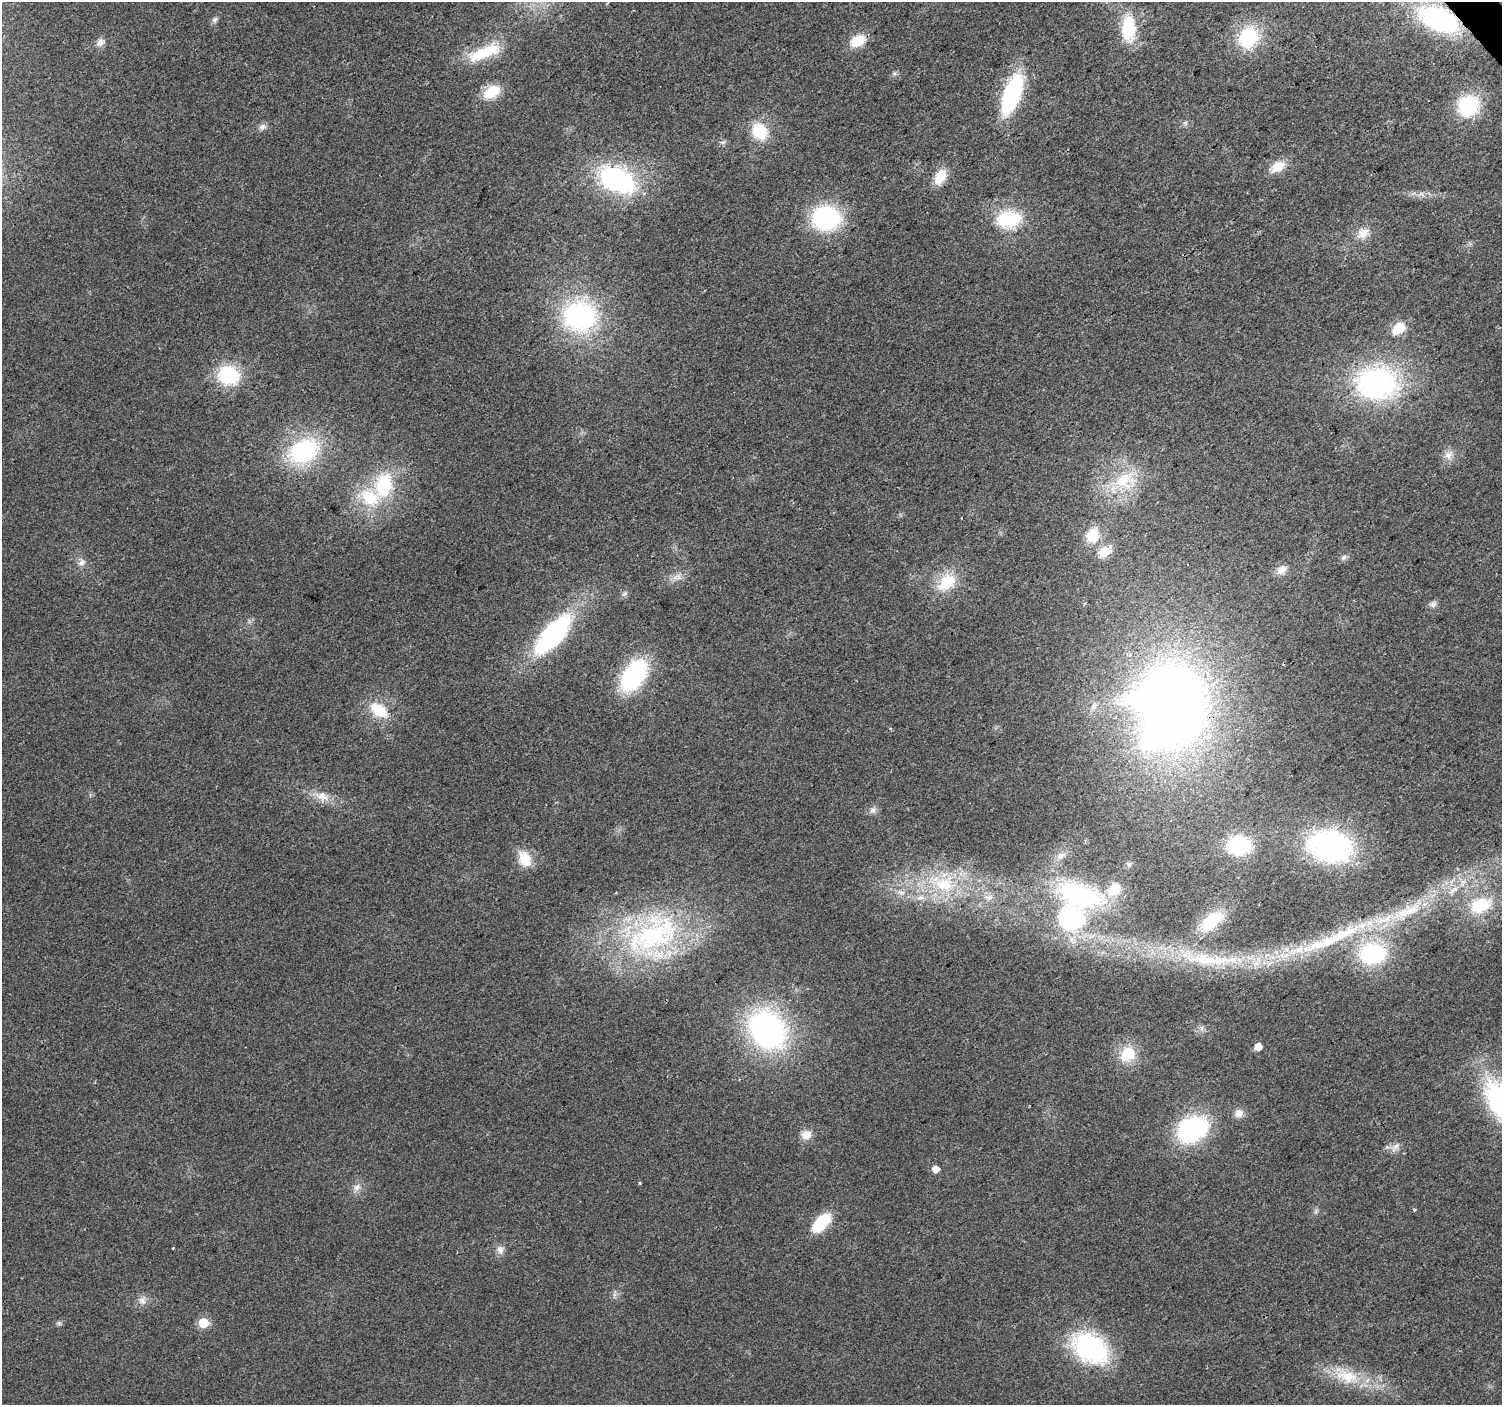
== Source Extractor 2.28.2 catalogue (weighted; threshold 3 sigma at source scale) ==
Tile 10 of 4 x 4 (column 2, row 3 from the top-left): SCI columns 1505-3004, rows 1609-3011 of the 6004 x 5959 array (HDU 1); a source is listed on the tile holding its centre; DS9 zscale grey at full resolution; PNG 1504 x 1407 px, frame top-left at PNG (2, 2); no overlay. Shown black and unused: <1% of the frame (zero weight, under 2 of 3 exposures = <1% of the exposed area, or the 3 px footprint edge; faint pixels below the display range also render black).
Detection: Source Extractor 2.28.2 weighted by HDU 2 'WHT'; one run over the whole footprint, this tile lists its part. Background 0.023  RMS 0.0061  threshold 0.0276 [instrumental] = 3 sigma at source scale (4.5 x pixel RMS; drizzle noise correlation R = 1.50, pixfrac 1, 0.0396/0.0396 arcsec/px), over >= 5 px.
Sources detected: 93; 1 too faint to see at this stretch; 3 inside a brighter object's white glare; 1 long thin detection or spike segment (spike, bleed or trail) — not listed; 5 inside a brighter listed object's ellipse — not listed separately; the other 83 listed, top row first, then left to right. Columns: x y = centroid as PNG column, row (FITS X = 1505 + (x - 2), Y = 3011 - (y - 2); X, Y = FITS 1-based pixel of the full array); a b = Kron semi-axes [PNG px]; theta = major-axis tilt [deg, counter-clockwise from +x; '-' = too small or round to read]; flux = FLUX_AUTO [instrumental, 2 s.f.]
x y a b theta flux
1439 19 36 19 -23 100
214 20 9 7 57 1.9
1129 28 23 12 -87 36
1248 37 24 19 58 39
858 41 16 11 26 16
100 42 13 9 52 3.9
484 52 45 14 21 28
894 73 7 4 1 1.2
492 92 21 13 30 17
1012 95 43 17 70 64
1468 106 20 18 50 49
1185 123 6 6 - 1.4
262 127 10 8 11 2.8
759 131 17 14 -56 24
723 142 7 4 18 1.3
1278 167 19 12 34 9.7
940 177 19 12 62 12
617 180 38 24 -25 94
1421 194 11 4 -33 1.8
826 218 24 20 -1 80
1008 219 25 17 8 37
1363 233 17 13 45 7.9
579 316 35 31 -1 100
1398 328 13 9 43 15
228 375 21 19 -20 40
1376 384 35 27 -2 150
303 451 32 23 28 70
1448 455 13 11 43 5.2
1125 480 35 24 27 33
384 485 34 23 76 42
961 518 3 2 - 0.51
1093 535 19 16 63 14
1104 552 6 6 - 33
1344 557 8 7 - 1.9
82 562 11 8 36 3.3
1281 570 14 10 35 5.4
677 577 15 8 7 4.6
946 582 23 16 43 22
625 594 10 6 45 1.9
1433 604 10 8 41 2.6
553 634 56 22 49 93
633 675 26 16 56 94
1171 705 96 70 -89 500
379 710 22 14 -34 20
322 796 23 11 -14 9.9
873 810 10 8 54 2.8
1239 845 18 14 1 53
1330 847 36 26 -14 130
524 859 22 15 -63 13
1129 865 7 4 -72 1.1
944 884 37 25 -11 44
1453 890 18 6 32 5.8
901 892 12 8 -19 4.3
1079 895 60 45 -13 100
988 897 16 8 3 4.8
1480 905 26 17 22 28
1407 911 42 15 19 28
1211 921 30 16 42 27
653 935 87 46 28 130
1372 954 25 19 8 66
1208 960 93 18 -10 68
1202 1028 8 5 62 1.8
767 1030 32 26 -52 190
1258 1047 5 5 - 9.7
1127 1054 21 17 47 18
739 1079 3 3 - 0.75
1501 1102 45 23 -58 120
1239 1113 12 11 - 4.7
1192 1129 28 20 31 90
806 1135 14 11 7 6.1
1395 1147 16 7 46 3.8
935 1169 5 5 - 7.2
640 1183 5 3 - 0.75
357 1187 11 9 38 3.9
1414 1210 4 4 - 0.78
821 1223 23 12 46 26
173 1248 3 3 - 1.2
500 1250 12 10 -76 4
142 1300 12 10 89 4.1
59 1323 7 4 -45 1.2
203 1323 6 6 - 38
1090 1348 44 30 -35 80
1347 1376 44 19 -25 28
Overlapping masked pixels (flux is a lower limit): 2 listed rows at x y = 1439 19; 1171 705
Isophote crosses this tile's border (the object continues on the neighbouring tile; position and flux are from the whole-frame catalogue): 1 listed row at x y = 1501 1102